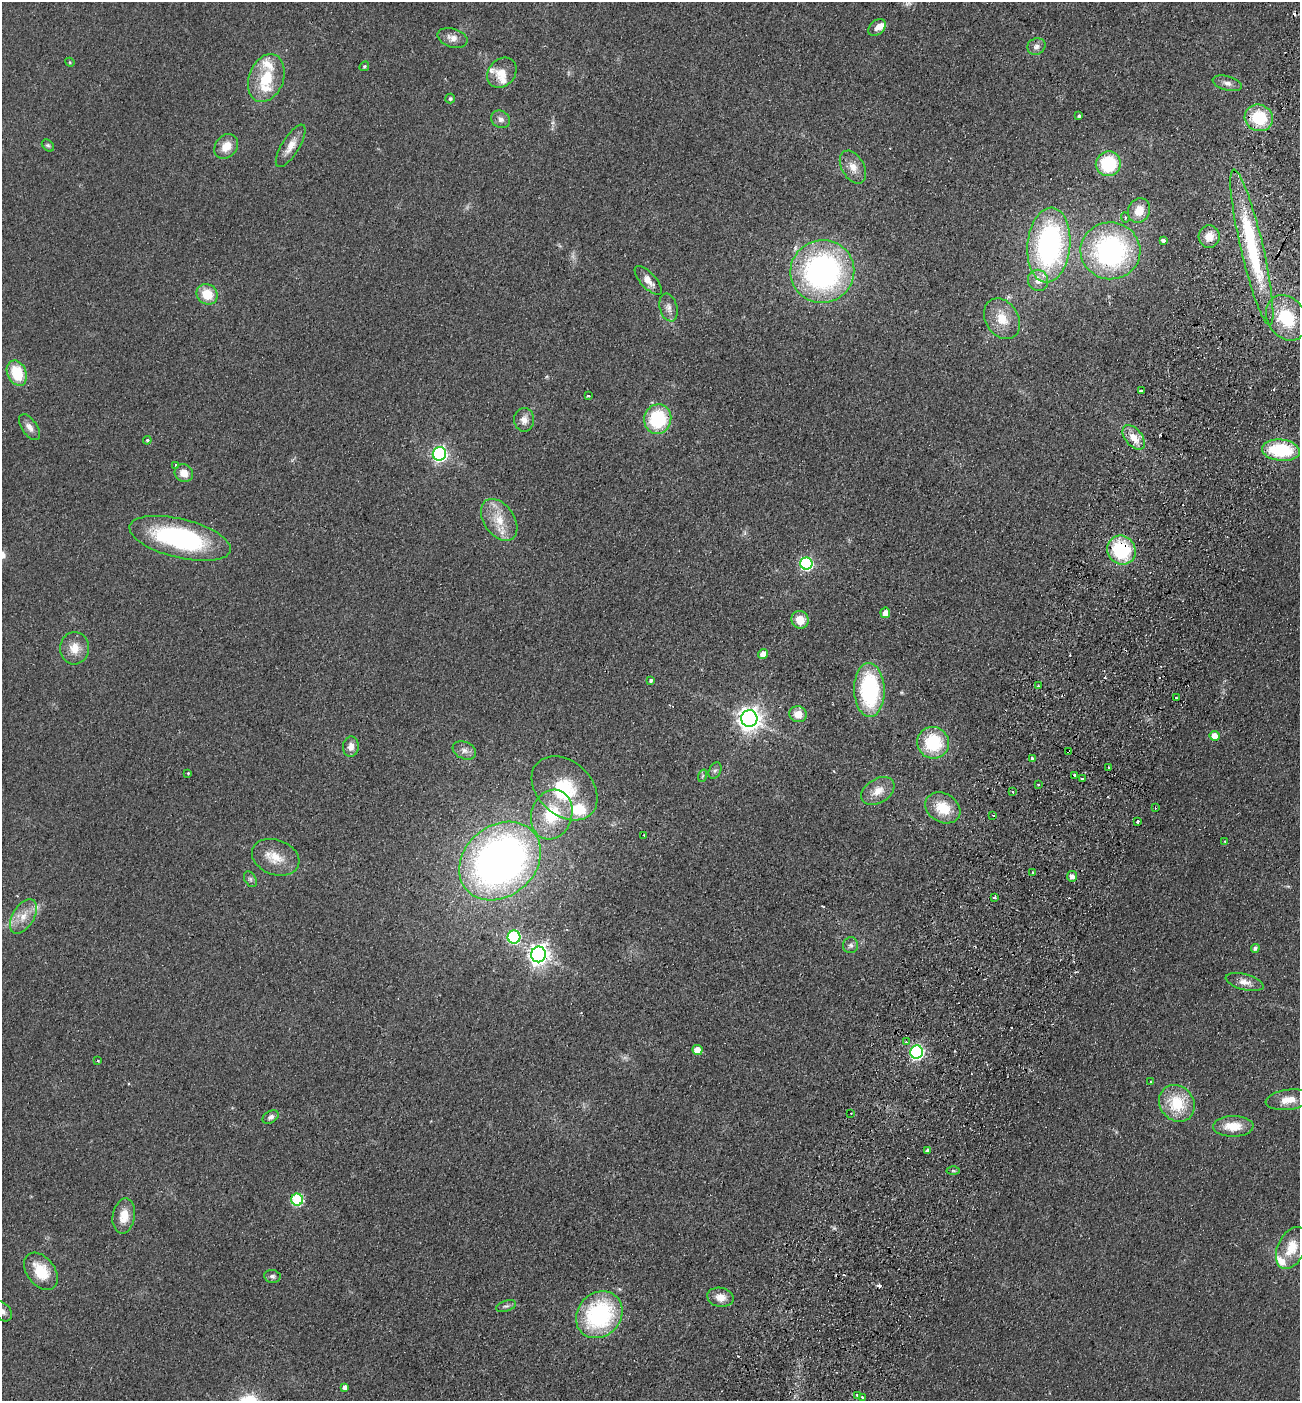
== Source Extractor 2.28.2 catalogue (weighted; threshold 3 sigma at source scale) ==
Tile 10 of 4 x 4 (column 2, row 3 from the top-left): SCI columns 1495-2792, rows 1427-2825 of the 5718 x 5651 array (HDU 1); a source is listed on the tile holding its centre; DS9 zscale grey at full resolution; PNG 1302 x 1403 px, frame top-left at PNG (2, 2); each listed source drawn as its Kron ellipse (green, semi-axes under 4 px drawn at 4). Shown black and unused: <1% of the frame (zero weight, under 2 of 3 exposures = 3% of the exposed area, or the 3 px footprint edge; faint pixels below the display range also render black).
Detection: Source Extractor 2.28.2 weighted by HDU 2 'WHT'; one run over the whole footprint, this tile lists its part. Background 0.0766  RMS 0.0099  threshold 0.0447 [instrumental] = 3 sigma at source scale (4.5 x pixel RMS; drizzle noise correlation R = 1.50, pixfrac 1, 0.05/0.05 arcsec/px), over >= 5 px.
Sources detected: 139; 1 too faint to see at this stretch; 13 cosmic-ray / hot-pixel residue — neither listed nor drawn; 9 inside a brighter listed object's ellipse — not listed separately; the other 116 listed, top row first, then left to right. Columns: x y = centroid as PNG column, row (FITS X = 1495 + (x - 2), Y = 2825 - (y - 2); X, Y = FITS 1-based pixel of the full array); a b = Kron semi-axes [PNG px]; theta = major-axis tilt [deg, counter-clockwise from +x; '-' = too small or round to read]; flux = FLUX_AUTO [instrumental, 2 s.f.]
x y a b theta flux
877 28 10 7 43 5.1
452 38 15 9 -17 8
1036 46 9 8 - 4.9
70 62 5 4 - 1.1
364 66 5 4 - 1.5
502 73 16 13 47 14
266 78 25 17 69 34
1227 83 15 7 -15 5.5
450 99 5 4 - 2.1
1079 116 4 4 - 1.8
1259 118 14 13 - 45
500 119 10 8 -31 4.7
48 145 7 5 -46 1.8
226 146 13 10 50 14
291 146 24 8 58 11
1108 164 12 12 - 58
853 167 18 11 -60 11
1139 210 13 11 65 16
1125 218 5 3 - 1.3
1209 236 11 10 - 13
1163 240 3 3 - 17
1049 245 37 21 84 230
1252 247 80 11 -77 110
1110 251 30 28 -8 200
822 271 32 31 - 270
648 280 18 7 -47 9.5
1038 280 11 10 - 9.7
207 294 11 9 -40 23
668 307 14 8 -76 6
1286 318 24 19 -58 47
1002 319 22 16 -57 22
17 373 13 9 -66 36
1141 391 4 3 - 4.9
588 396 3 3 - 12
658 419 15 13 76 65
524 420 12 10 89 7.2
29 427 15 7 -56 6.5
1134 437 14 8 -50 14
147 440 4 4 - 1.5
1281 450 19 10 -6 64
439 454 7 6 - 230
176 465 3 3 - 1.8
184 473 9 8 - 10
499 520 23 15 -55 24
180 538 52 19 -14 160
1121 550 15 14 - 70
806 563 6 6 - 140
885 613 5 5 - 8.5
800 620 9 8 - 15
74 648 16 14 86 15
763 654 5 4 - 7.8
651 680 4 4 - 1.9
1038 686 3 2 - 0.94
869 690 27 15 -88 110
1176 698 2 2 - 1.2
798 714 9 8 - 13
749 719 8 8 - 790
1214 736 5 5 - 12
933 743 16 15 - 53
351 747 10 8 86 6.7
464 750 12 8 -23 5.6
1069 752 3 3 - 4.4
1032 759 4 3 - 2.4
1109 768 3 3 - 3.7
715 771 9 6 61 2.6
188 773 4 4 - 1.1
702 776 6 4 70 1.5
1075 776 4 3 - 13
1082 779 3 2 - 1.4
1038 784 3 2 - 1.5
564 788 37 27 -43 60
878 791 18 12 32 13
1012 792 4 3 - 1.8
1156 807 3 3 - 2.5
943 808 18 14 -31 26
552 815 25 20 71 48
993 815 3 2 - 1.1
1138 821 3 3 - 4
644 835 3 3 - 1.5
1225 841 3 2 - 1.3
276 857 24 17 -20 21
500 861 44 35 41 550
1032 873 4 2 - 1.1
1072 876 5 5 - 5.5
250 879 8 5 -60 2.5
994 898 3 3 - 2.1
23 916 19 10 59 15
514 937 6 6 - 120
851 945 8 7 - 3.3
1255 948 4 4 - 2.9
539 954 8 7 - 600
1245 982 19 8 -14 8.8
906 1042 3 3 - 5.1
697 1050 5 5 - 14
917 1052 6 6 - 200
98 1061 3 3 - 1.3
1150 1082 3 2 - 0.75
1288 1100 22 10 7 15
1177 1103 19 17 -50 38
851 1113 2 2 - 1.1
271 1117 9 6 32 3.6
1233 1126 20 10 0 20
927 1150 4 3 - 4.4
953 1171 6 4 -1 1.6
297 1200 6 6 - 86
124 1216 18 11 80 16
1291 1248 22 13 65 21
41 1271 21 14 -53 30
272 1276 8 6 -8 2.7
720 1297 13 9 -11 9.7
506 1306 10 5 17 2.8
3 1311 11 8 -50 5
599 1315 25 21 46 120
345 1387 4 4 - 5.2
857 1395 3 3 - 3.8
862 1397 3 2 - 2.3
Overlapping masked pixels (flux is a lower limit): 4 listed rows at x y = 1252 247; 1121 550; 1069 752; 1156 807
Isophote crosses this tile's border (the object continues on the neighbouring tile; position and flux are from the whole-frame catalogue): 1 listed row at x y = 3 1311